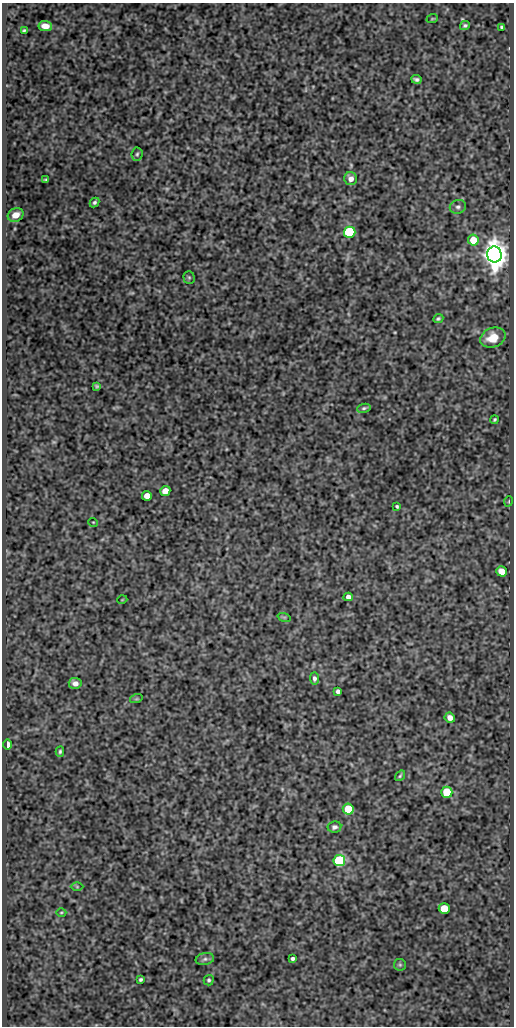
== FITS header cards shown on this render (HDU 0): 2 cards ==
NAXIS1  =                  512
NAXIS2  =                 1024

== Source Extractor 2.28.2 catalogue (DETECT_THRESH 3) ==
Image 512 x 1024 px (HDU 0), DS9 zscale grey, 1 PNG px = 1 image px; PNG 516 x 1028 px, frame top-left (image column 1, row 1024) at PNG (2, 3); each listed source drawn as its Kron ellipse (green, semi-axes under 4 px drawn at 4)
Background 420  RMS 0.89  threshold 2.68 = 3 sigma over >= 5 px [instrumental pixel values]
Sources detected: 50; all 50 listed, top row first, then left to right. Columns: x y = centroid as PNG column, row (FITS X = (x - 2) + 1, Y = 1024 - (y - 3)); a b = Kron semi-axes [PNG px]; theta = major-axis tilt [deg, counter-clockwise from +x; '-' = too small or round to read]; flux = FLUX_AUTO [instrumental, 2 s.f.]
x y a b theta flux
432 19 6 3 19 54
465 25 5 4 - 110
45 26 7 5 -8 440
502 27 4 3 - 110
24 30 4 3 - 80
416 79 5 3 - 140
137 154 7 5 84 120
351 179 6 6 - 340
46 180 4 3 - 83
94 202 5 4 - 120
458 207 8 7 - 180
16 215 8 6 26 520
350 232 6 5 - 7700
473 240 5 5 - 1700
494 254 8 7 - 100000
189 277 6 5 - 93
438 319 5 4 - 99
493 338 13 9 21 1100
97 386 4 3 - 91
364 408 7 4 11 110
494 420 4 3 - 91
165 491 5 5 - 680
147 496 5 5 - 460
509 501 5 3 - 49
397 506 4 3 - 86
93 522 5 3 - 48
502 571 5 5 - 810
348 597 4 4 - 250
122 600 5 3 - 45
284 617 7 4 -18 71
314 678 6 4 -83 180
75 683 6 5 - 370
338 691 4 4 - 160
136 699 6 4 18 74
450 717 5 5 - 360
7 745 5 3 - 860
60 751 5 4 - 100
400 776 6 4 54 78
447 792 5 5 - 2900
348 809 5 5 - 2600
334 827 7 5 9 170
339 861 6 5 - 6900
77 887 6 4 -1 71
444 908 5 5 - 1800
61 912 5 3 - 61
205 959 9 6 11 170
292 959 4 3 - 130
400 965 6 5 - 100
140 979 4 3 - 110
209 980 5 5 - 93